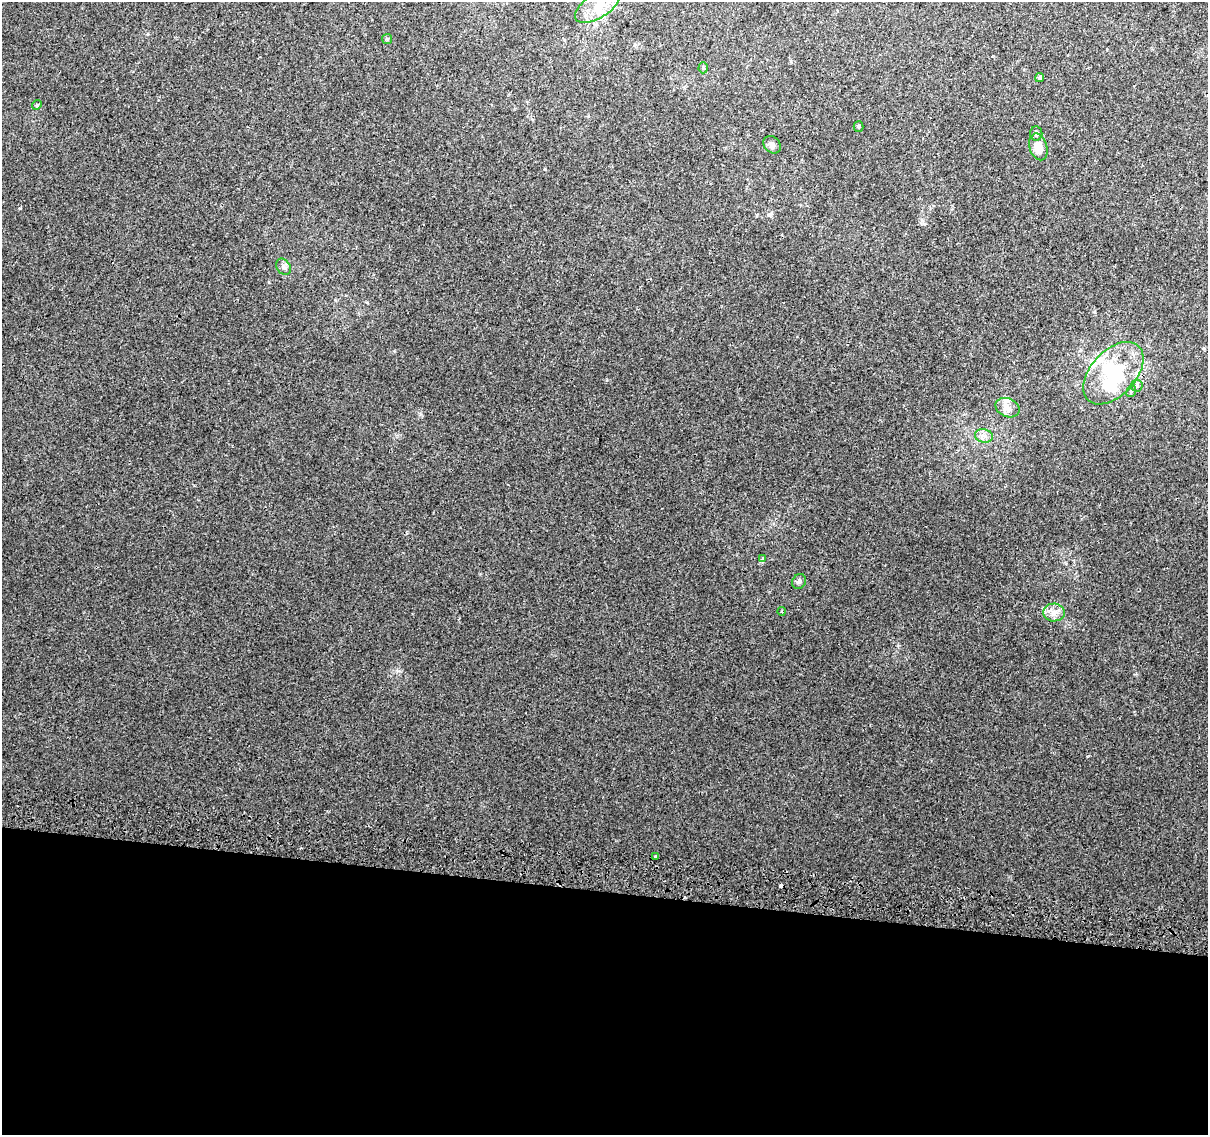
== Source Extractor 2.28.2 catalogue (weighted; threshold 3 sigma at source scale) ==
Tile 14 of 4 x 4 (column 2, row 4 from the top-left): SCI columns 1221-2426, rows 327-1459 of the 4845 x 5126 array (HDU 1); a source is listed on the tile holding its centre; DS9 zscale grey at full resolution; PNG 1210 x 1137 px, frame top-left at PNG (2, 2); each listed source drawn as its Kron ellipse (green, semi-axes under 4 px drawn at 4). Shown black and unused: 21% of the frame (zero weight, under 2 of 3 exposures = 2% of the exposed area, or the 3 px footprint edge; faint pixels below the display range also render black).
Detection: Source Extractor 2.28.2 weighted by HDU 2 'WHT'; one run over the whole footprint, this tile lists its part. Background 0.00643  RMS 0.0036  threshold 0.0163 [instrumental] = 3 sigma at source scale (4.5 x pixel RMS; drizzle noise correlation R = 1.50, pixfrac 1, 0.0396/0.0396 arcsec/px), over >= 5 px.
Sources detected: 29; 3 inside a brighter object's white glare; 2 cosmic-ray / hot-pixel residue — neither listed nor drawn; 4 inside a brighter listed object's ellipse — not listed separately; the other 20 listed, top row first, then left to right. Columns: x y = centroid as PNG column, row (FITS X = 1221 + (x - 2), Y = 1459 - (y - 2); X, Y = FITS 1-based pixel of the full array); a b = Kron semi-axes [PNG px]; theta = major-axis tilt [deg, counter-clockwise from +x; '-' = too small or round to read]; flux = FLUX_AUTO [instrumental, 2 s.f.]
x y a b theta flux
597 6 25 12 33 6.5
387 39 5 5 - 0.41
703 68 5 4 - 0.52
1040 78 5 4 - 0.81
37 105 5 4 - 0.51
859 126 5 5 - 0.49
1036 133 7 6 - 1.2
772 145 10 7 -46 1.4
1038 147 14 8 -73 5.4
283 267 9 6 -56 1.2
1113 373 37 22 47 19
1137 386 6 6 - 0.79
1131 391 6 4 68 0.54
1007 408 12 9 -24 2.4
984 436 9 6 -11 1.6
763 559 4 3 - 1.4
799 581 8 6 50 1.1
782 611 4 3 - 0.35
1054 613 10 9 - 2.5
656 857 3 3 - 1.3
Isophote crosses this tile's border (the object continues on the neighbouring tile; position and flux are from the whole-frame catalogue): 1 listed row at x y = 597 6
Unlisted compact peaks at least as high as the median listed source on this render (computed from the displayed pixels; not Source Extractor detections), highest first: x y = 20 208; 420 414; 545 169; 769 215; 367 302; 898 645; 398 671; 394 351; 194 485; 924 224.